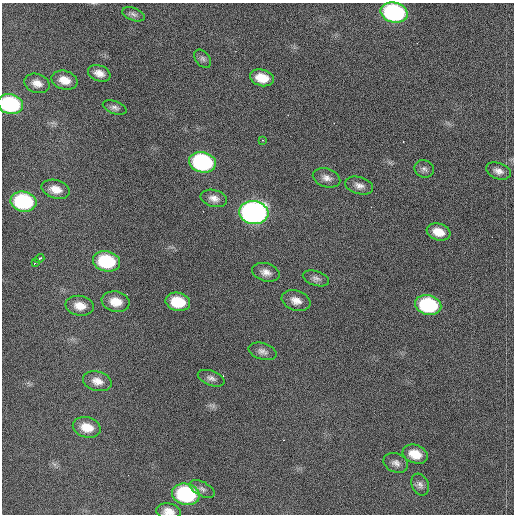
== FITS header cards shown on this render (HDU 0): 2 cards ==
NAXIS1  =                  512  /
NAXIS2  =                  512  /

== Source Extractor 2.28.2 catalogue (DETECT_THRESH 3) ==
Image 512 x 512 px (HDU 0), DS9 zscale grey, 1 PNG px = 1 image px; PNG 516 x 516 px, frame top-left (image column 1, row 512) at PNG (2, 3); each listed source drawn as its Kron ellipse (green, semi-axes under 4 px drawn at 4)
Background 900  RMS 31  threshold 91.6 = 3 sigma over >= 5 px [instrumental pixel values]
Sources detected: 40; all 40 listed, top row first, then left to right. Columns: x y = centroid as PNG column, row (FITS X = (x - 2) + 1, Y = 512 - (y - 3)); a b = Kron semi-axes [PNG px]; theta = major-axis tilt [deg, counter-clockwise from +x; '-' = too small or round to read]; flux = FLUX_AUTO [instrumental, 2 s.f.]
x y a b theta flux
394 12 14 10 -14 310000
133 14 12 6 -21 7400
203 59 10 7 -51 6900
99 73 11 7 -20 16000
262 78 12 8 -14 37000
64 80 13 9 -15 24000
37 83 13 9 -18 17000
10 104 13 10 -13 210000
115 107 12 6 -19 7600
263 140 3 2 - 2700
202 162 13 10 -13 270000
424 169 10 8 -21 7800
498 171 13 8 -19 12000
327 178 14 9 -18 14000
359 185 14 8 -16 13000
56 189 14 9 -16 22000
214 198 13 8 -14 14000
23 202 13 10 -10 200000
254 213 14 11 -7 760000
438 232 12 8 -17 27000
39 258 5 3 - 2600
106 261 14 10 -12 130000
35 262 3 3 - 1900
266 272 14 9 -15 15000
316 278 14 7 -17 9200
296 300 15 10 -19 19000
116 302 14 10 -12 30000
178 302 12 9 -13 64000
428 305 13 9 -13 170000
80 306 14 10 -8 24000
262 351 14 8 -17 11000
211 378 14 7 -20 9300
97 381 14 9 -15 18000
87 427 14 10 -15 31000
415 454 13 9 -20 33000
396 463 13 9 -22 11000
420 485 11 8 -68 9500
202 489 13 7 -27 8400
186 494 14 10 -12 210000
169 511 12 8 -8 18000
At the frame edge (FLAGS 8, measured only in part): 2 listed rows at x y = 10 104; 169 511